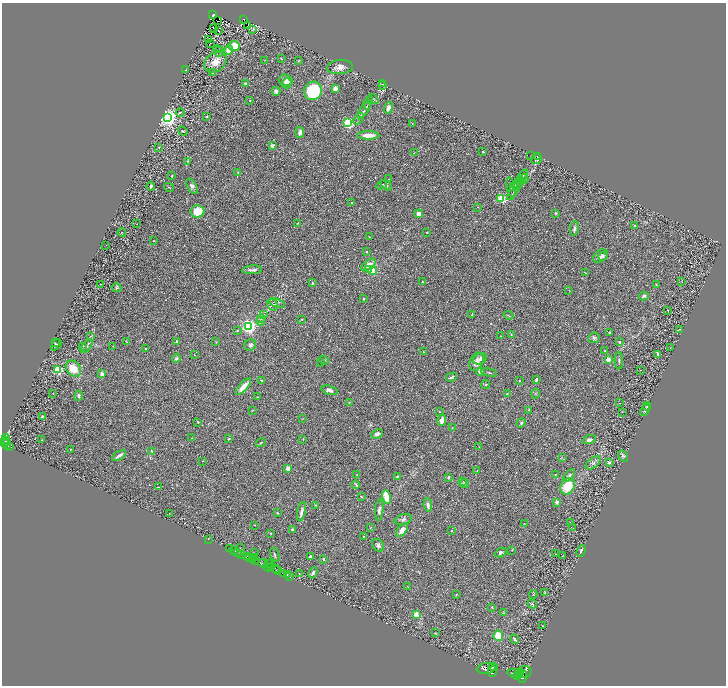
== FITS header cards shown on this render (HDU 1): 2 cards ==
NAXIS1  =                 1448
NAXIS2  =                 1367

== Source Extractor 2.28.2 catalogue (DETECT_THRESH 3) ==
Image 1448 x 1367 px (HDU 1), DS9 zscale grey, zoomed out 1/2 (1 PNG px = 2 x 2 image px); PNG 728 x 688 px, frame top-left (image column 1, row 1366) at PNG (2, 3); each listed source drawn as its Kron ellipse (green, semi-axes under 4 px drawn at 4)
Background 0.395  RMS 0.028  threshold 0.0843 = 3 sigma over >= 5 px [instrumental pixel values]
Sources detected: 311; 36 cannot appear on this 1/2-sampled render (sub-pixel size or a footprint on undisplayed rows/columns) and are neither listed nor drawn; the other 275 listed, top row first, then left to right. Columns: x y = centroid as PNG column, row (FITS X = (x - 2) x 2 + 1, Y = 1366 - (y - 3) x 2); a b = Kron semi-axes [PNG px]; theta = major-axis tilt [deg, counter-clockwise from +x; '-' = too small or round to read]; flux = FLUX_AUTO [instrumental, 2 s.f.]
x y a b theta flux
213 14 3 3 - 66
244 20 4 3 - 64
218 21 2 1 - 2.5
248 26 2 1 - 5.3
214 28 2 1 - 1.6
253 29 2 1 - 2.5
218 31 4 2 - 59
209 40 3 1 - 2.9
210 43 3 1 - 2.1
234 46 5 5 - 120
220 49 3 2 - 2.2
229 50 5 4 - 43
218 51 6 2 -60 3.5
281 59 4 2 - 2.8
265 60 3 2 - 3.4
298 61 4 2 - 3.7
215 62 12 9 40 59
340 67 13 7 4 32
185 70 2 1 - 1.4
212 73 3 3 - 4.5
285 80 7 5 -3 25
245 83 2 2 - 22
287 83 5 5 - 30
383 84 3 3 - 3.3
382 86 4 2 - 2.3
335 88 3 3 - 31
276 91 4 3 - 18
313 91 9 8 - 380
373 99 6 2 -38 3.8
250 101 3 2 - 2.7
368 102 7 2 70 6.1
388 108 6 3 72 22
364 110 9 3 54 13
180 112 4 2 - 4.5
168 117 3 3 - 4100
207 117 2 2 - 3.4
359 119 6 3 51 8.1
348 123 3 3 - 870
412 124 2 2 - 1.8
183 131 5 3 - 5.7
300 132 5 3 - 21
368 135 11 4 0 56
272 146 4 4 - 13
159 147 2 2 - 8.8
483 152 3 2 - 4.5
414 153 2 2 - 2
531 156 2 1 - 1.2
537 156 2 1 - 2
537 159 5 5 - 12
187 161 3 2 - 3.2
238 172 4 3 - 4.6
171 176 2 2 - 3.3
522 177 8 2 52 7.1
389 179 3 2 - 2.1
524 179 4 2 - 4.6
520 181 4 3 - 5.7
518 184 5 2 - 4.5
382 185 5 2 - 5.2
386 185 6 2 -39 5.9
517 185 4 4 - 6.7
151 186 4 3 - 9.6
192 186 8 4 -59 14
169 187 5 2 - 4.3
511 187 10 3 -77 8.4
514 187 3 3 - 4.1
514 190 12 3 60 14
501 198 3 3 - 520
352 203 3 3 - 3.5
478 207 3 2 - 1.7
197 211 7 6 - 91
556 213 3 3 - 5.9
419 214 4 4 - 22
298 223 4 3 - 6.2
136 224 2 1 - 1.9
635 226 3 3 - 4.4
574 228 8 3 83 13
427 232 3 3 - 3.1
122 233 4 2 - 3.1
369 237 2 2 - 2.3
153 241 3 2 - 3.8
106 245 2 1 - 0.96
366 251 2 2 - 3
601 256 8 5 37 18
603 256 4 4 - 8
369 265 8 4 35 41
252 270 10 3 4 19
369 270 4 3 - 8.5
373 271 4 3 - 94
585 273 4 1 - 2.9
682 281 2 1 - 1
423 282 3 2 - 3.5
312 283 3 2 - 4
100 284 2 1 - 1.9
656 285 4 3 - 5.3
116 288 5 4 - 6.8
569 290 2 1 - 1.3
644 296 5 4 - 9.8
363 298 2 2 - 4.6
277 303 8 3 -21 11
272 305 6 5 - 13
668 310 3 2 - 3.2
264 315 3 2 - 3.2
472 315 4 2 - 5.3
508 315 5 1 - 3.5
261 319 4 3 - 6.5
302 319 4 2 - 3.3
261 321 4 3 - 6.7
249 326 3 3 - 2500
680 329 3 2 - 2.9
237 330 4 2 - 3.5
609 332 3 3 - 5.1
511 334 3 3 - 3.7
90 336 4 3 - 5.1
501 336 2 2 - 2.3
594 338 6 5 - 13
177 341 2 2 - 27
127 342 3 2 - 3.2
216 342 3 3 - 3.1
620 342 3 3 - 3.9
55 343 3 2 - 2.9
56 345 6 2 45 4.7
250 345 6 5 - 16
83 346 4 3 - 4.7
87 346 8 2 54 6.6
113 346 3 2 - 2.7
146 348 2 2 - 2.9
670 348 3 2 - 1.7
605 351 2 2 - 4
423 352 2 1 - 2.5
195 355 2 1 - 2.1
658 355 4 2 - 8.2
176 358 5 4 - 8
480 359 7 5 26 15
608 359 2 2 - 170
324 360 5 3 - 5.9
619 361 8 3 -88 9.9
477 362 9 6 63 28
321 363 2 2 - 2.3
58 369 3 3 - 400
73 369 9 6 -50 100
640 371 2 1 - 1.5
480 372 4 3 - 16
489 372 8 2 -10 6.3
102 374 4 3 - 16
451 377 5 2 - 11
261 380 3 2 - 3.9
536 380 3 2 - 7.2
519 381 2 1 - 2
486 385 4 3 - 7.3
243 387 10 4 48 46
330 390 8 4 -18 16
53 394 2 2 - 1.7
507 394 3 2 - 3.4
536 394 4 2 - 3.6
79 396 5 3 - 11
257 397 3 2 - 2.5
349 402 3 2 - 3.5
619 403 2 2 - 3.5
647 406 4 3 - 4.6
252 410 3 2 - 2.5
528 410 3 2 - 3.5
645 410 6 3 63 7.7
439 411 2 2 - 3.6
622 412 2 2 - 1.7
42 417 4 2 - 15
302 419 2 1 - 1.8
442 420 6 4 75 35
198 422 3 2 - 4.7
521 423 5 4 - 8.8
452 428 2 2 - 2
377 434 6 4 25 17
192 438 3 2 - 2.7
6 439 5 3 - 360
229 439 3 2 - 4.5
303 439 3 2 - 2.7
42 440 2 2 - 3
589 440 7 3 19 18
6 441 2 1 - 280
3 442 3 2 - 880
261 443 5 2 - 4.6
7 444 5 2 - 380
9 446 3 2 - 220
479 447 2 1 - 1.6
70 449 2 2 - 4.9
152 451 3 2 - 4.5
119 456 8 2 31 24
623 456 6 3 -55 7.8
562 457 3 2 - 3.3
203 461 2 2 - 2.7
609 462 3 3 - 9.5
593 463 8 5 39 16
288 468 4 3 - 26
477 470 3 2 - 3.1
555 474 3 2 - 2.8
357 475 2 2 - 1.9
397 476 2 2 - 6.8
569 476 7 4 45 14
448 477 2 2 - 12
463 481 3 2 - 3.6
464 484 4 4 - 7.7
356 485 4 2 - 6.2
567 486 8 6 56 140
158 487 3 1 - 2.4
361 496 3 2 - 3.4
387 497 7 3 -77 160
557 502 4 4 - 14
315 505 3 2 - 3.4
428 505 7 3 -82 18
379 510 10 4 85 19
301 512 10 2 78 24
169 513 2 2 - 1.5
277 513 2 2 - 10
403 520 9 5 17 18
570 522 2 2 - 1.6
524 523 3 1 - 1.9
255 525 3 2 - 2.3
370 528 4 2 - 2.8
573 528 2 1 - 1.2
292 529 3 2 - 6.5
402 530 8 4 52 44
451 531 2 2 - 2.2
270 533 3 2 - 4.1
363 536 2 2 - 4
209 539 2 1 - 1.5
378 545 7 5 -48 16
240 547 2 1 - 1.4
229 549 2 1 - 19
512 550 3 3 - 3
234 551 2 1 - 38
581 551 6 2 69 9.9
238 553 2 1 - 77
254 553 2 1 - 1.8
501 553 6 4 23 14
555 554 2 2 - 3.8
242 555 2 2 - 500
275 555 7 2 -69 7.2
563 555 3 2 - 3.5
246 556 4 2 - 110
254 557 2 1 - 140
311 557 4 3 - 14
250 558 3 1 - 76
323 559 3 2 - 9.2
252 560 2 1 - 26
255 561 2 1 - 460
263 563 4 3 - 800
269 564 4 2 - 340
268 567 4 2 - 180
271 567 3 2 - 500
275 568 3 2 - 500
277 570 4 2 - 740
299 573 3 2 - 2.2
313 573 6 3 62 18
284 574 4 2 - 460
287 575 2 1 - 510
290 577 4 2 - 650
408 587 2 1 - 1.4
545 593 2 2 - 17
533 594 4 2 - 3.3
456 595 4 2 - 3.7
532 604 5 3 - 5.9
492 607 3 3 - 3.4
504 613 3 2 - 2.9
416 615 4 3 - 52
542 626 3 2 - 3.9
435 633 3 3 - 2.3
498 636 5 5 - 81
515 639 5 2 - 7.8
493 667 4 3 - 2800
486 669 9 5 7 12000
493 671 5 3 - 3200
520 672 2 2 - 1300
524 672 7 5 14 5100
515 673 7 4 -9 6500
518 676 3 2 - 1600
523 677 6 3 76 2800
At the frame edge (FLAGS 8, measured only in part): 1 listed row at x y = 3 442
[36 sub-pixel or undisplayed-footprint detections neither listed nor drawn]